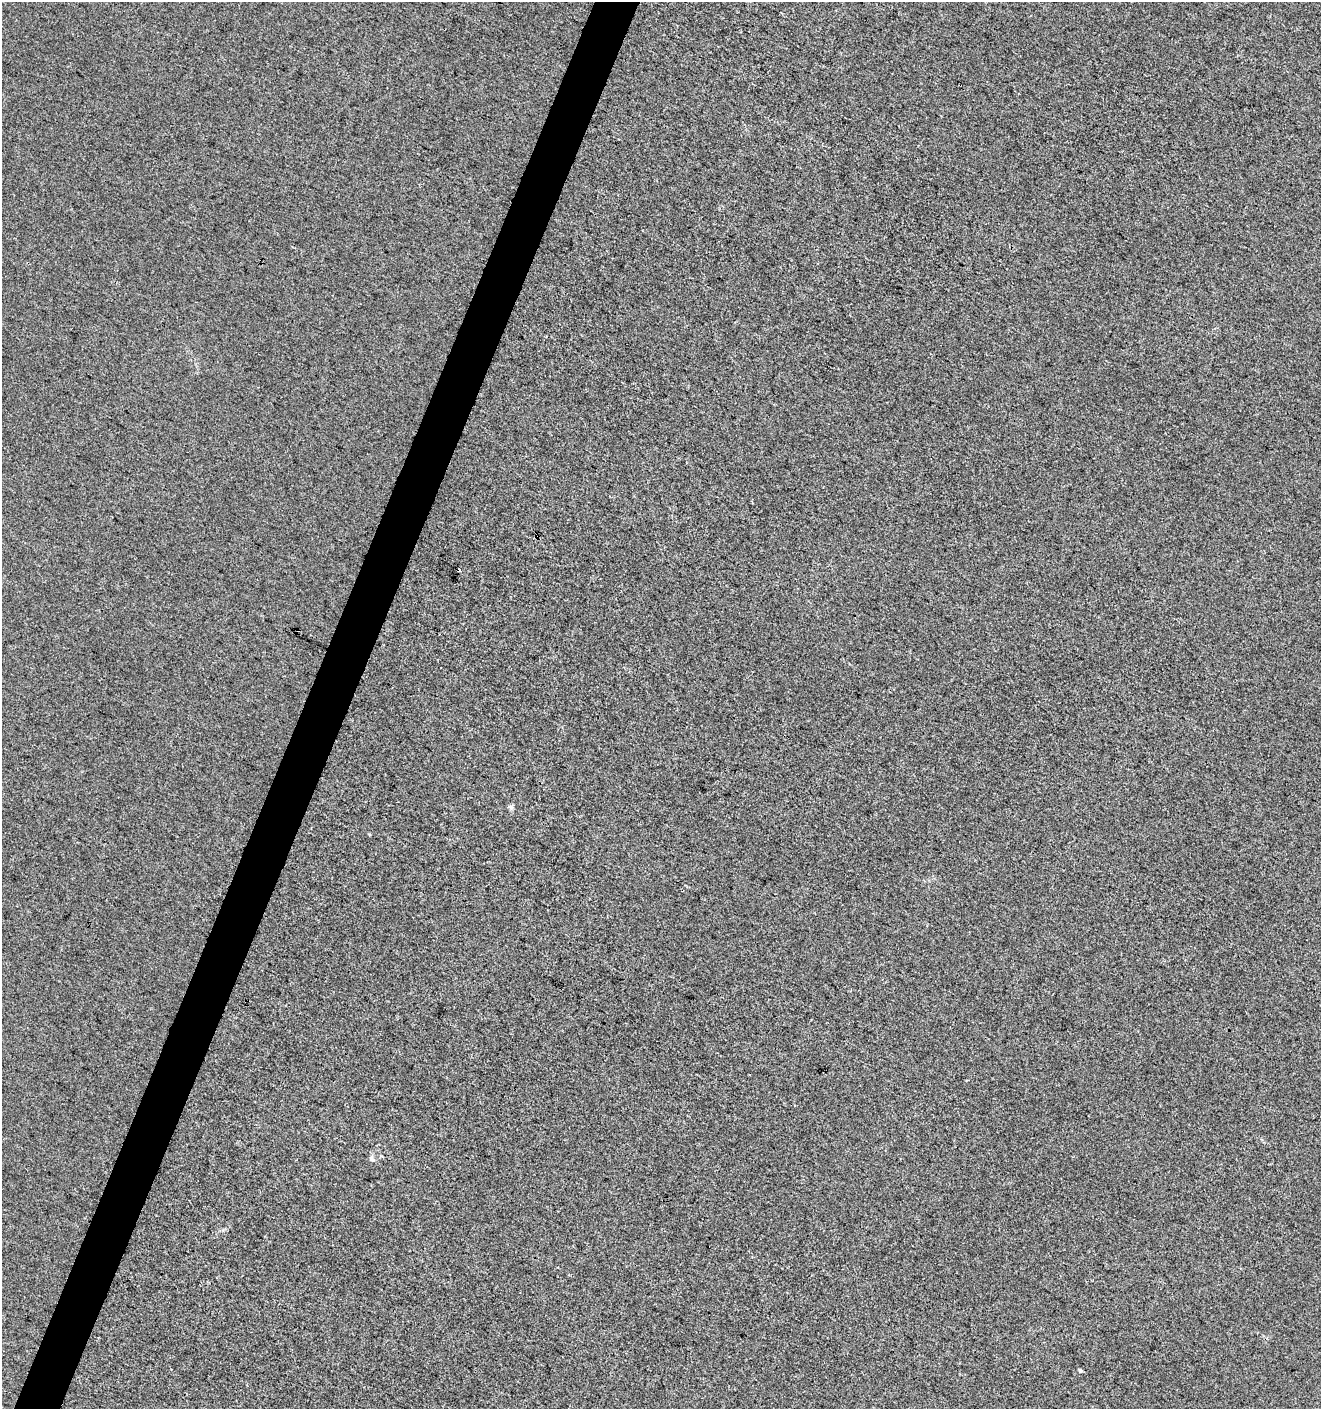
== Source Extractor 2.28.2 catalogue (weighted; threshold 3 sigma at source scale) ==
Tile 7 of 4 x 4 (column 3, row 2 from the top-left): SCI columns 2847-4165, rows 2828-4234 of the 5763 x 5641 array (HDU 1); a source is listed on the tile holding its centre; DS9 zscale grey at full resolution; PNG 1323 x 1411 px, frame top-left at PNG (2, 2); no overlay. Shown black and unused: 3% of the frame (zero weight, under 3 of 4 exposures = <1% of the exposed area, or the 3 px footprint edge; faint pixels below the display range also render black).
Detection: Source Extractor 2.28.2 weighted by HDU 2 'WHT'; one run over the whole footprint, this tile lists its part. Background -6.19e-04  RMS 0.0043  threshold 0.0192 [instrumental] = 3 sigma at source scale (4.5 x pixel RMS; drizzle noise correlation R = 1.50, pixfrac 1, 0.0396/0.0396 arcsec/px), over >= 5 px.
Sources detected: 4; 1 cosmic-ray / hot-pixel residue — not listed; the other 3 listed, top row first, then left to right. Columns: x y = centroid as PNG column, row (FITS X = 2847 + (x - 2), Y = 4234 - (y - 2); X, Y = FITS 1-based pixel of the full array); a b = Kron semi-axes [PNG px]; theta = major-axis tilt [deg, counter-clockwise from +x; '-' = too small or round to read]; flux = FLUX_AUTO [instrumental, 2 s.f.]
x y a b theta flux
511 808 7 4 72 0.83
372 1159 7 5 -19 0.96
1080 1370 4 4 - 0.78